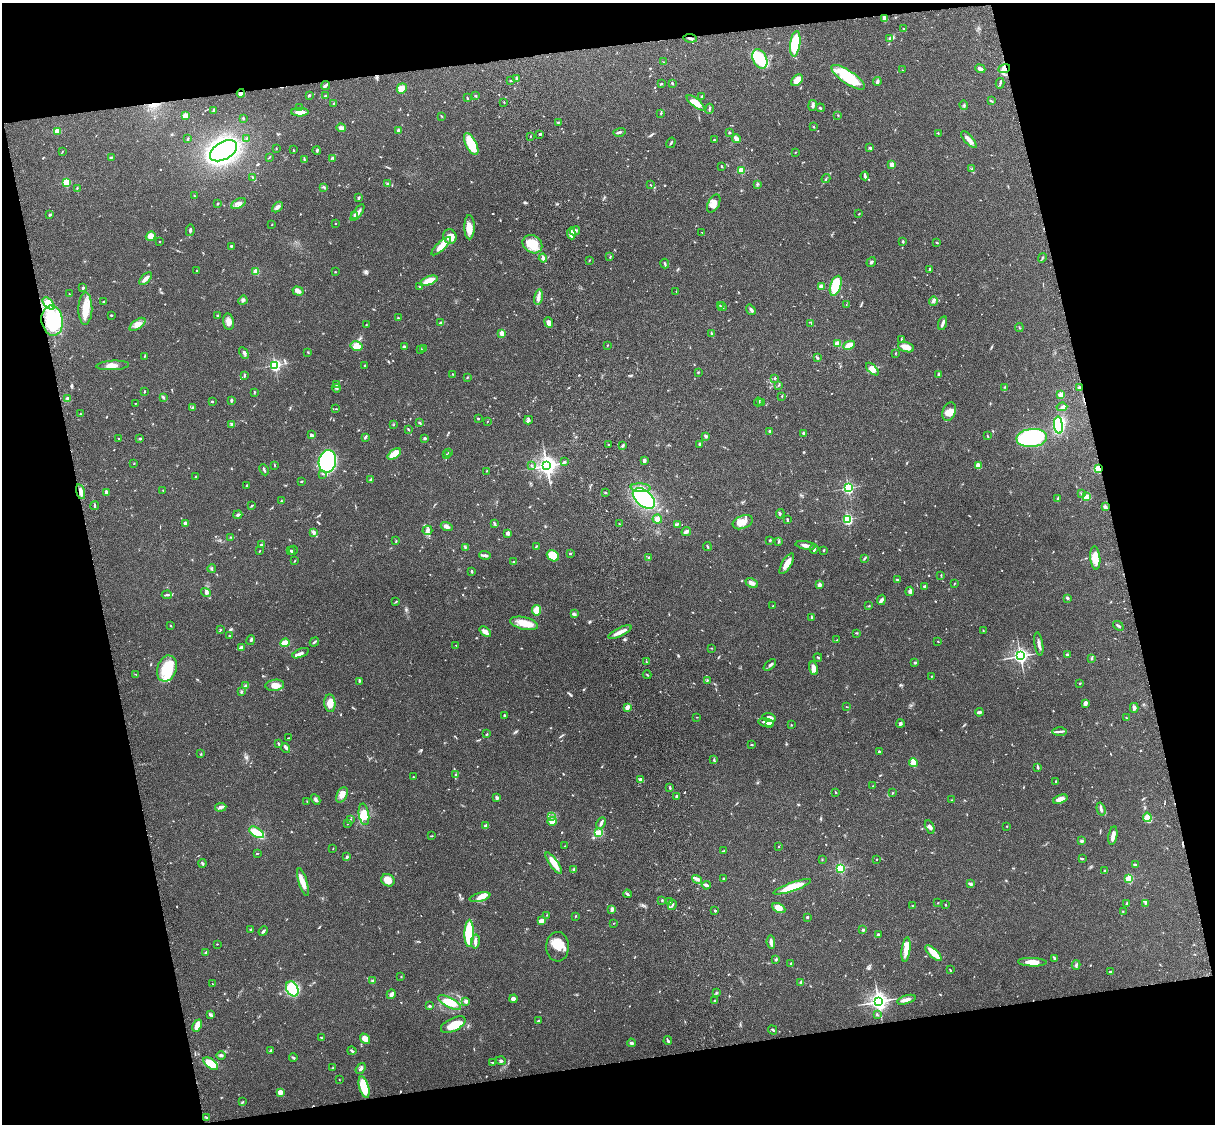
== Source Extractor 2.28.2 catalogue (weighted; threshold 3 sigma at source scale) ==
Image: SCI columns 119-4967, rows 165-4650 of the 5088 x 4928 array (HDU 1 of 3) = the unmasked area's bounding box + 8 px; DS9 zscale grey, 4 x 4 block average (1 PNG px = mean of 4 x 4 image px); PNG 1217 x 1126 px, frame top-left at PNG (2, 3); each listed source drawn as its Kron ellipse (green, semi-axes under 4 px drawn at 4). Shown black and unused: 25% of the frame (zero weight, under 3 of 4 exposures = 6% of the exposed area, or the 3 px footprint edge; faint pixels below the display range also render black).
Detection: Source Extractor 2.28.2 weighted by HDU 2 'WHT'. Background 0.0884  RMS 0.0061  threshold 0.0275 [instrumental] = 3 sigma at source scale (4.5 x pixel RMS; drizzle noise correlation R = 1.50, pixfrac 1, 0.05/0.05 arcsec/px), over >= 5 px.
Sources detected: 812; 3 inside a brighter object's white glare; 4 cosmic-ray / hot-pixel residue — neither listed nor drawn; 17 coinciding with a brighter row at this scale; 36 inside a brighter listed object's ellipse — not listed separately; of the other 752, all 500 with FLUX_AUTO >= 1.73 (the completeness limit of this list) listed and drawn (252 fainter detections not listed), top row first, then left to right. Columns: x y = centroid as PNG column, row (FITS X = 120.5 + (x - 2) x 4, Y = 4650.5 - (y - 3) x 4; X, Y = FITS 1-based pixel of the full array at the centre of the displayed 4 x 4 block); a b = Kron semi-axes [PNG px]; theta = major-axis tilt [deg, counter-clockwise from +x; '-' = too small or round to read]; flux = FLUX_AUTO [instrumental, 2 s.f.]
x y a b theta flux
885 19 4 3 - 16
904 29 3 2 - 3.4
690 38 7 2 -8 7.5
890 38 3 2 - 7.7
795 44 13 5 83 190
760 59 10 7 -64 140
664 62 3 2 - 2.2
980 69 5 2 - 15
1004 69 6 3 17 16
903 70 2 2 - 1.7
848 77 20 6 -34 170
517 78 4 2 - 5.3
797 80 7 4 44 34
510 81 2 2 - 4.8
877 81 4 2 - 8.6
661 83 4 2 - 3.8
672 83 2 2 - 4.3
1000 83 5 2 - 5.8
325 86 4 2 - 13
402 88 5 4 - 46
241 93 4 3 - 23
309 96 3 2 - 5.2
326 96 2 2 - 5.7
475 96 2 2 - 3.5
702 97 2 2 - 4.4
467 98 3 2 - 3.4
991 101 3 2 - 2.4
504 102 2 2 - 1.9
333 103 2 2 - 1.8
696 103 11 3 -38 42
813 105 5 3 - 8
964 105 5 2 - 3.1
300 108 2 2 - 1.8
820 108 4 2 - 2.9
709 109 5 2 - 4.3
214 110 3 2 - 5.6
300 112 8 4 0 29
661 113 3 2 - 3.6
838 115 2 2 - 3
185 116 3 3 - 21
441 116 3 2 - 2.5
243 118 3 2 - 4.7
558 122 3 2 - 3.6
813 127 2 2 - 2.1
341 128 5 3 - 13
57 131 2 2 - 110
398 131 2 2 - 40
619 132 6 2 15 6.6
729 133 2 2 - 15
938 133 2 2 - 3.2
540 134 2 2 - 4.7
531 136 2 2 - 2.2
247 138 3 2 - 2.7
188 139 3 2 - 4.2
737 139 4 3 - 23
714 140 3 2 - 2.7
969 140 10 3 -48 23
671 143 5 2 - 4.6
471 144 12 5 -64 96
276 148 2 2 - 1.9
870 148 3 2 - 7.1
293 150 2 2 - 2.5
223 151 15 8 30 1100
317 151 4 2 - 4
62 152 3 2 - 1.8
795 152 2 2 - 2.2
112 157 3 2 - 2.9
269 157 3 2 - 2.2
333 158 2 2 - 2.9
304 160 3 2 - 2.7
892 164 2 2 - 74
721 166 3 2 - 2.9
972 169 2 2 - 2.5
741 171 2 2 - 190
865 176 4 2 - 7.4
252 177 3 2 - 3.9
826 179 4 2 - 3.7
66 182 2 2 - 260
387 184 3 3 - 4
757 184 2 2 - 2.3
651 185 3 2 - 2
324 187 4 2 - 4.4
77 188 3 2 - 1.8
195 196 3 2 - 2.4
358 197 4 2 - 3.3
218 203 2 2 - 2.6
239 203 8 4 29 17
714 204 10 5 62 30
277 207 6 3 44 14
357 213 10 3 53 17
859 214 3 2 - 1.8
50 215 3 2 - 5.5
355 215 2 2 - 29
335 223 2 2 - 1.8
272 224 2 2 - 2.1
469 227 12 5 -90 39
190 230 6 2 79 6.2
575 231 5 3 - 11
702 232 2 2 - 2.6
571 233 6 4 -83 27
151 236 5 4 - 32
450 236 7 6 - 23
159 241 2 2 - 3.5
903 241 2 2 - 4.9
937 242 3 2 - 3.3
532 244 10 8 -35 91
231 246 2 2 - 6.1
441 246 12 4 43 40
610 257 2 2 - 1.9
543 258 4 2 - 10
1042 258 5 2 - 3.1
589 261 3 2 - 1.8
871 262 5 2 - 5.3
665 263 5 2 - 4.2
930 269 3 2 - 3.2
197 271 3 2 - 3.5
256 272 4 4 - 21
335 272 2 2 - 2.3
146 279 8 3 43 15
429 281 9 4 20 46
821 286 2 2 - 58
836 286 10 5 72 130
419 287 2 2 - 2
83 288 2 2 - 11
298 291 5 4 - 10
676 291 2 2 - 1.9
69 294 2 2 - 3.4
538 297 8 3 78 18
243 300 5 3 - 6.2
933 301 4 2 - 7.2
103 302 2 2 - 2.6
49 303 7 4 -46 21
846 305 3 2 - 1.8
720 306 3 2 - 2.2
722 307 4 2 - 6.7
85 308 16 7 89 66
751 310 5 2 - 9.4
111 315 2 2 - 4.7
218 315 3 2 - 3.8
398 318 2 2 - 1.9
52 321 15 10 -80 220
229 322 8 5 -82 22
440 323 3 2 - 4.1
549 323 5 3 - 17
811 323 2 2 - 1.9
943 323 7 2 73 11
138 324 9 4 36 22
366 325 2 2 - 1.8
1019 328 4 2 - 1.9
502 333 2 2 - 85
712 334 3 2 - 4
901 339 3 2 - 2.6
838 344 2 2 - 130
607 345 2 2 - 2.4
849 345 6 3 26 51
357 346 6 4 -14 39
404 347 3 2 - 9.3
906 347 8 5 -17 33
423 348 3 2 - 2.9
421 349 2 2 - 1.9
308 352 2 2 - 1.9
244 353 6 2 -62 6.8
895 353 3 2 - 1.9
145 356 2 2 - 3.1
817 358 3 2 - 3.9
113 365 16 4 3 30
275 365 2 2 - 720
365 366 3 2 - 2.6
872 369 8 4 -45 29
698 372 3 2 - 3.2
452 374 2 2 - 2.1
939 375 4 2 - 8.9
244 376 4 2 - 2.8
467 377 3 2 - 2.8
775 378 2 2 - 11
337 384 3 2 - 2.8
778 385 2 2 - 1.9
1004 387 2 2 - 1.8
1079 387 3 2 - 4.2
336 388 5 2 - 3.9
144 391 3 2 - 2.5
254 392 3 2 - 2.6
1061 395 2 2 - 120
782 396 2 2 - 1.8
163 397 3 2 - 5.3
68 398 4 4 - 9.8
231 401 3 2 - 7.3
212 402 2 2 - 4.7
758 402 4 2 - 6
761 402 3 2 - 2.1
135 403 2 2 - 1.7
193 407 3 2 - 3.5
1062 407 5 3 - 6.9
336 409 3 2 - 2.6
949 412 10 6 71 37
80 414 2 2 - 2.2
478 418 2 2 - 4.3
528 420 4 3 - 6.6
487 421 2 2 - 1.9
420 423 3 2 - 4.4
232 424 3 3 - 6
393 425 2 2 - 2.4
1058 425 8 4 -83 320
409 430 4 2 - 2.5
770 431 2 2 - 23
804 433 4 3 - 5.7
311 435 2 2 - 15
706 436 2 2 - 28
988 436 2 2 - 3.1
118 438 2 2 - 1.8
365 438 3 2 - 4.8
424 438 2 2 - 7
1032 438 15 9 5 360
140 439 2 2 - 5
700 444 3 2 - 4.7
608 445 2 2 - 2.6
622 446 3 2 - 6.5
448 453 2 2 - 2
394 454 7 4 35 72
447 454 2 2 - 1.9
327 461 11 8 78 640
564 461 3 2 - 2.5
644 461 3 2 - 9.9
134 463 2 2 - 1.8
274 465 3 2 - 2.4
531 465 2 2 - 3.6
547 466 4 4 - 1800
978 466 3 3 - 26
1098 469 3 2 - 57
264 470 6 2 -64 7.1
486 471 2 2 - 1.7
323 474 3 2 - 2.2
195 477 2 2 - 3.6
371 480 4 3 - 7.3
301 482 3 2 - 2.5
246 486 3 2 - 2
641 488 10 4 -4 23
848 488 2 2 - 650
163 490 2 2 - 4
81 492 7 3 -74 21
106 492 4 2 - 17
605 492 2 2 - 3.8
1081 494 2 2 - 1.7
1087 497 4 2 - 5.3
644 498 13 8 -40 380
1058 499 4 2 - 6.2
281 501 2 2 - 2.3
95 505 4 2 - 4.3
252 505 3 2 - 2.6
1105 507 4 2 - 5.1
780 514 5 2 - 3.7
238 515 5 3 - 10
657 519 4 4 - 13
848 519 2 2 - 540
787 520 3 2 - 5.1
743 522 10 6 21 39
185 523 3 3 - 11
495 523 3 3 - 4
619 524 2 2 - 2.4
677 524 3 2 - 3.8
447 526 6 3 -20 13
427 530 5 4 - 9.9
314 532 4 3 - 8.9
686 532 5 3 - 12
508 533 3 3 - 17
230 537 2 2 - 2
770 540 2 2 - 12
396 541 3 2 - 2.3
779 541 3 2 - 3.9
261 545 3 2 - 3.5
806 545 10 3 -9 19
536 546 2 2 - 2
465 547 2 2 - 2.6
707 547 4 2 - 4.9
814 549 5 2 - 4.9
290 550 2 2 - 2.3
293 550 5 2 - 5.5
824 550 2 2 - 3.9
259 551 3 2 - 2.1
570 553 2 2 - 10
485 555 6 2 -3 8.8
553 556 6 5 - 77
649 557 3 2 - 3.2
864 558 4 2 - 3.6
1095 558 12 5 -84 53
295 561 2 2 - 1.8
514 562 2 2 - 2.1
787 564 12 4 59 31
212 568 4 2 - 4
472 571 3 2 - 5
941 575 3 2 - 2.3
897 580 4 2 - 3.3
752 583 6 3 -25 15
954 584 3 2 - 2.3
819 585 2 2 - 58
925 586 3 2 - 8.4
910 591 4 4 - 8.3
206 593 5 3 - 6.6
167 595 5 2 - 5.2
1067 598 3 3 - 4.2
881 600 5 3 - 8.8
395 602 2 2 - 2.1
773 606 2 2 - 3.4
869 606 3 2 - 2.8
537 610 5 4 - 50
574 614 3 2 - 3.6
811 618 2 2 - 2.8
524 623 14 6 -13 58
170 626 3 2 - 2.4
1118 626 6 2 -38 5.9
220 630 3 2 - 2.8
983 630 2 2 - 2.6
485 632 7 3 -39 24
620 632 13 3 25 30
857 633 3 2 - 2.4
230 636 3 2 - 3.4
251 640 5 2 - 5.4
837 640 2 2 - 1.9
938 641 2 2 - 1.8
314 642 5 2 - 4.3
285 643 4 3 - 62
1039 644 12 3 -81 13
456 645 2 2 - 1.8
241 648 4 4 - 9.3
711 648 2 2 - 2.4
300 653 9 3 21 13
1067 655 2 2 - 30
1020 656 3 3 - 1000
818 657 4 2 - 4
1091 659 2 2 - 1.8
647 662 2 2 - 2.2
915 662 2 2 - 6
770 665 7 2 41 8.5
167 668 13 9 70 120
814 668 7 4 -75 26
136 674 3 2 - 1.8
647 675 4 2 - 2
931 676 2 2 - 2.3
707 680 3 2 - 3.7
360 681 3 2 - 2.7
1080 683 2 2 - 2.6
275 685 9 5 7 27
246 686 4 3 - 7.3
241 692 3 2 - 4.3
330 703 9 5 -84 33
1085 703 3 2 - 14
627 707 4 2 - 18
847 707 2 2 - 1.9
1134 708 5 3 - 9.6
979 712 4 2 - 8.4
504 715 3 2 - 3.6
697 717 2 2 - 1.8
769 718 7 4 -13 15
1126 718 2 2 - 3.3
766 723 7 3 -11 14
770 723 3 3 - 17
900 723 4 3 - 7.5
791 725 2 2 - 2.4
1060 732 7 2 0 7.8
487 734 3 2 - 2.6
288 738 3 2 - 2.2
278 743 3 2 - 3.4
751 745 2 2 - 3.8
285 748 5 2 - 5.1
879 752 2 2 - 11
201 754 2 2 - 2.4
714 760 3 2 - 3.2
913 762 4 2 - 54
1038 767 4 2 - 6
455 775 2 2 - 3.5
413 777 2 2 - 4.3
640 779 3 2 - 5.5
1056 782 2 2 - 3.9
873 786 2 2 - 2
670 788 3 2 - 3.8
835 792 2 2 - 2.8
892 793 2 2 - 2.4
342 795 8 5 64 23
676 797 4 3 - 5.6
497 798 3 2 - 10
316 799 6 3 -61 7
1060 799 7 4 20 24
952 800 3 2 - 2.2
307 802 2 2 - 1.8
221 807 6 3 6 9.9
1101 809 6 2 -74 8.2
364 814 11 5 -81 42
551 816 2 2 - 4
1147 817 4 4 - 31
350 819 3 2 - 2.7
552 821 4 3 - 26
601 823 6 2 64 12
347 824 2 2 - 1.9
486 826 3 2 - 13
1007 826 2 2 - 1.7
930 827 7 4 -65 13
256 832 8 4 -32 36
599 833 3 2 - 88
431 836 3 2 - 2.5
1113 836 9 3 80 29
1082 841 3 3 - 6.2
565 846 2 2 - 1.8
778 846 2 2 - 1.8
333 849 2 2 - 2.1
724 851 4 2 - 3.5
257 853 3 2 - 2.2
347 857 3 2 - 3.8
1083 858 4 2 - 2.5
822 859 2 2 - 1.9
877 859 2 2 - 2.6
202 863 4 2 - 4.3
554 863 13 3 -56 47
1135 865 3 2 - 5.5
840 868 2 2 - 410
574 870 4 2 - 5.2
1104 870 2 2 - 5.8
723 879 3 2 - 2.5
1129 879 2 2 - 230
388 880 7 6 - 31
697 880 5 2 - 7.6
303 882 14 4 -73 30
970 884 3 2 - 8.2
706 885 4 3 - 11
792 887 20 4 19 83
627 894 4 2 - 7.6
480 897 11 3 14 23
662 900 2 2 - 3.4
670 902 4 2 - 4
938 903 2 2 - 2.1
1127 903 3 2 - 4.3
1146 903 3 2 - 3.4
672 905 5 2 - 4.7
945 905 2 2 - 2.1
912 906 2 2 - 3.3
779 908 7 4 -28 39
612 909 4 3 - 11
715 911 2 2 - 11
1123 911 2 2 - 2.2
547 915 2 2 - 1.9
575 916 3 2 - 2.2
807 917 3 2 - 3.6
541 921 4 2 - 23
614 923 2 2 - 1.8
251 930 3 2 - 3.8
863 930 2 2 - 18
263 931 5 2 - 6.7
469 933 13 4 88 270
878 935 2 2 - 7.9
475 941 7 3 82 12
771 942 7 4 -85 17
217 944 2 2 - 2.3
558 947 15 11 88 60
906 950 12 4 83 49
206 952 2 2 - 4.7
934 953 10 3 -44 80
1055 958 3 2 - 2.8
776 959 3 2 - 4.7
1032 962 14 4 -2 43
791 964 2 2 - 23
1076 965 5 2 - 5.5
950 970 3 2 - 3.2
1111 971 3 2 - 4.3
401 977 2 2 - 2
372 981 3 2 - 3.9
801 982 4 3 - 5.5
212 984 2 2 - 1.8
292 989 8 5 -63 120
716 993 3 2 - 3.2
391 994 5 2 - 19
513 999 4 4 - 17
906 1000 9 2 16 23
466 1001 4 3 - 10
715 1001 3 2 - 4.2
878 1001 3 3 - 1600
450 1002 12 4 -27 63
429 1006 3 3 - 4.4
211 1015 3 2 - 4.4
877 1015 2 2 - 2.3
538 1021 3 2 - 4.4
453 1025 13 6 26 67
197 1026 6 3 68 46
773 1030 5 2 - 4.5
321 1038 3 2 - 3
365 1039 6 4 -51 24
668 1041 4 2 - 7.5
631 1043 4 2 - 7.5
270 1050 3 2 - 5.5
352 1051 4 2 - 5.4
221 1055 4 2 - 5.5
293 1057 4 2 - 6.1
501 1061 5 3 - 5.6
493 1063 3 2 - 4.9
211 1064 8 4 -37 80
332 1068 3 2 - 2.2
361 1068 6 3 54 9
339 1079 2 2 - 2.1
364 1087 11 5 -74 110
280 1092 4 4 - 18
243 1102 2 2 - 2.2
206 1117 3 2 - 3.4
Overlapping masked pixels (flux is a lower limit): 6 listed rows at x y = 690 38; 1004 69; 241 93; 52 321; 1098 469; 81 492
Diffuse or blended objects may show on this block-average render without a row.